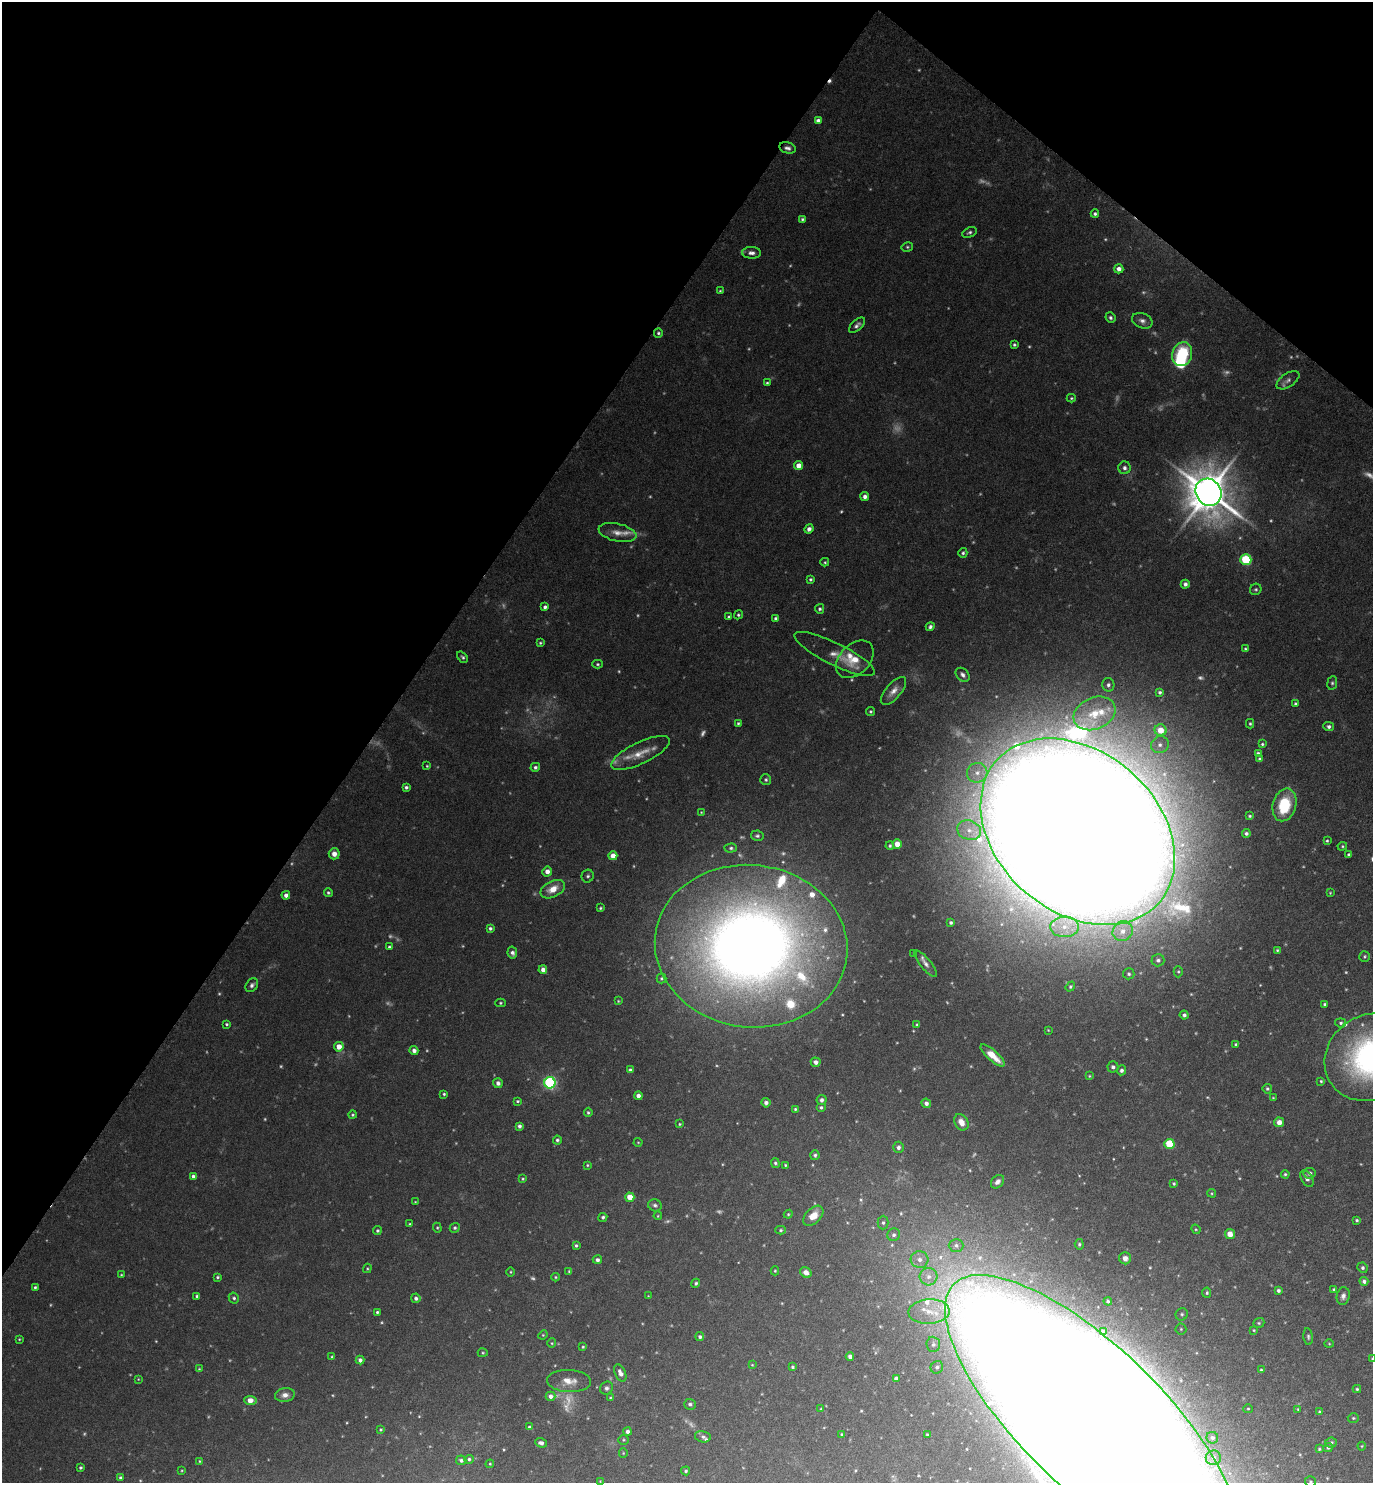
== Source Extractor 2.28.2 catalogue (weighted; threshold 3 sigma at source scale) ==
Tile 2 of 4 x 4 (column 2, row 1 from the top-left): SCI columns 1667-3037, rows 4446-5926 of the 5933 x 5928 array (HDU 1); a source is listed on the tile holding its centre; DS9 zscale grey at full resolution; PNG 1375 x 1485 px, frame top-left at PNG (2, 2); each listed source drawn as its Kron ellipse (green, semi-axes under 4 px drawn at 4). Shown black and unused: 33% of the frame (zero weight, under 4 of 8 exposures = <1% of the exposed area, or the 3 px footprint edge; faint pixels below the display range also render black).
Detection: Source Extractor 2.28.2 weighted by HDU 2 'WHT'; one run over the whole footprint, this tile lists its part. Background 0.043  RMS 0.0022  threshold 0.00918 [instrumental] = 3 sigma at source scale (4.09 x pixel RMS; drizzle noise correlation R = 1.36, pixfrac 0.8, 0.05/0.05 arcsec/px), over >= 5 px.
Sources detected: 353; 72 too faint to see at this stretch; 2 inside a brighter object's white glare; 1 cosmic-ray / hot-pixel residue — neither listed nor drawn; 9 inside a brighter listed object's ellipse — not listed separately; the other 269 listed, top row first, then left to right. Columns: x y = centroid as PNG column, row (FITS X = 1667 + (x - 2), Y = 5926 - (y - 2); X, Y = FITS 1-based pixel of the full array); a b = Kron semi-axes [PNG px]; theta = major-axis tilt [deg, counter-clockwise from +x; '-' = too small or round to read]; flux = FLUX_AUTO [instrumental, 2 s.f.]
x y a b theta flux
818 120 4 4 - 0.88
787 148 8 5 -14 0.8
1095 214 4 4 - 0.46
802 219 4 4 - 0.36
969 232 7 4 27 0.5
907 247 6 4 12 0.32
751 253 9 6 -3 0.94
1119 269 5 4 - 1.3
720 291 3 3 - 0.24
1110 318 5 4 - 0.48
1142 321 10 7 -22 1
857 325 10 5 42 0.77
658 333 5 4 - 0.4
1014 345 4 3 - 0.36
1182 354 12 10 71 13
1288 380 13 6 34 0.92
767 383 4 3 - 0.29
1071 398 4 4 - 0.28
798 466 4 4 - 2.1
1124 468 6 6 - 0.71
1208 492 14 12 -57 840
865 496 4 4 - 0.87
809 529 5 4 - 0.89
617 533 19 8 -12 2
963 553 5 4 - 0.41
1246 560 5 5 - 15
825 562 4 4 - 0.25
810 579 4 3 - 0.36
1185 584 4 4 - 0.72
1256 589 6 5 - 0.4
545 607 4 4 - 0.63
820 609 5 4 - 0.42
738 615 4 4 - 0.33
729 617 4 3 - 0.45
776 618 4 3 - 0.44
930 627 4 4 - 0.54
540 643 4 3 - 0.29
1245 649 4 4 - 0.32
834 654 44 11 -26 3.3
463 657 6 4 -49 0.43
855 659 22 15 44 4.1
597 664 5 4 - 0.33
963 675 8 5 -44 0.78
1332 683 7 5 81 0.42
1108 685 6 6 - 0.61
893 691 17 7 49 1.8
1160 692 3 3 - 0.42
1295 704 4 4 - 0.41
870 711 4 4 - 0.31
1094 713 22 15 24 6.3
738 723 3 3 - 0.28
1250 724 4 4 - 0.33
1329 727 5 4 - 0.62
1161 730 6 5 - 3.5
1262 744 4 3 - 0.32
1160 745 9 8 - 1.3
640 753 32 11 26 3.6
1258 753 4 3 - 0.56
1259 759 3 3 - 0.37
427 766 4 4 - 0.25
535 767 5 4 - 0.51
977 773 10 9 - 1.9
766 780 5 5 - 0.42
406 787 4 3 - 0.48
1284 805 17 11 75 10
701 812 3 2 - 0.17
1250 816 4 3 - 0.31
969 830 12 9 -18 2.5
1078 832 108 80 -41 3300
1246 833 4 4 - 0.51
757 836 6 5 - 0.48
1327 841 4 3 - 0.28
897 844 4 4 - 3.4
890 846 4 4 - 0.35
1342 846 5 4 - 0.28
731 848 6 4 1 0.47
334 854 5 5 - 1.4
1349 855 3 3 - 0.39
613 856 4 4 - 2.3
547 871 5 5 - 1.3
588 876 6 6 - 0.49
553 889 13 8 27 3
328 893 4 4 - 0.38
1330 893 4 3 - 0.19
286 895 4 4 - 1
600 908 4 3 - 0.28
951 923 3 3 - 0.39
1065 927 14 10 2 3.3
490 928 4 3 - 0.49
1123 931 10 9 - 2.1
751 946 96 81 -7 310
389 947 4 3 - 0.38
1277 950 3 3 - 0.25
512 953 6 4 -78 0.79
913 953 4 2 - 0.14
1365 956 5 5 - 0.33
1158 960 6 6 - 0.71
926 964 17 5 -50 1.1
543 970 4 4 - 1.3
1178 972 5 4 - 0.33
1129 974 6 5 - 0.46
661 978 5 5 - 0.33
252 985 7 5 56 0.67
1070 987 5 4 - 0.34
618 1001 4 3 - 0.2
500 1003 5 4 - 0.3
1325 1004 3 3 - 0.35
1184 1015 4 4 - 0.6
1341 1023 5 4 - 0.4
227 1024 3 3 - 0.32
917 1024 4 3 - 0.25
1048 1030 3 2 - 0.16
1236 1044 4 3 - 0.3
339 1047 5 5 - 2.5
414 1050 4 4 - 0.89
993 1056 15 5 -41 3.7
1371 1057 48 42 30 62
816 1062 5 4 - 0.87
1113 1067 5 5 - 0.64
630 1070 4 4 - 0.59
1121 1070 5 4 - 0.6
1089 1076 4 3 - 0.22
1321 1081 4 4 - 0.26
498 1083 5 5 - 0.87
550 1083 5 5 - 39
1267 1089 5 4 - 0.4
444 1094 3 3 - 0.32
638 1096 4 4 - 1
1273 1098 3 3 - 0.2
822 1100 5 5 - 0.7
517 1101 4 3 - 0.29
766 1103 4 4 - 0.78
926 1103 5 4 - 0.87
821 1107 5 4 - 0.48
795 1109 3 3 - 0.26
588 1112 5 4 - 0.36
352 1115 4 4 - 0.33
961 1122 9 6 -58 2
1279 1122 5 5 - 1.5
680 1124 3 3 - 0.24
519 1126 4 4 - 0.63
557 1140 4 4 - 0.42
638 1142 4 4 - 0.21
1169 1144 5 5 - 9.4
898 1147 5 5 - 0.67
815 1155 5 4 - 0.44
775 1163 5 4 - 0.41
587 1165 4 3 - 0.25
785 1165 4 3 - 0.25
1310 1173 6 5 - 0.72
1285 1174 4 4 - 0.34
193 1176 4 4 - 0.56
1307 1178 9 5 -60 0.97
523 1179 4 3 - 0.25
997 1182 8 5 46 0.89
1174 1184 4 4 - 0.34
1212 1193 4 3 - 0.24
630 1197 4 4 - 3.3
415 1202 3 3 - 0.17
655 1205 7 6 - 0.58
788 1214 4 4 - 0.26
658 1216 4 3 - 0.22
813 1216 12 7 45 3.1
603 1217 4 4 - 0.48
1357 1220 3 3 - 0.35
883 1223 7 5 89 0.51
410 1224 4 3 - 0.26
437 1228 5 4 - 0.28
455 1228 5 4 - 0.41
1196 1229 5 4 - 0.25
781 1230 5 4 - 0.36
377 1231 4 4 - 0.36
1230 1234 5 5 - 1.9
894 1235 6 6 - 0.61
1079 1244 5 4 - 0.36
576 1245 3 3 - 0.38
956 1245 7 6 - 0.75
1125 1258 6 6 - 1.3
920 1259 9 8 - 1.4
597 1260 5 4 - 0.74
367 1268 5 4 - 0.22
1362 1268 5 5 - 0.49
569 1271 3 3 - 0.25
775 1271 4 4 - 0.25
511 1272 4 3 - 0.2
806 1272 6 5 - 1.5
121 1275 3 3 - 0.24
217 1277 3 3 - 0.32
555 1277 4 4 - 0.24
928 1277 9 9 - 1.6
1364 1281 4 4 - 0.71
696 1283 5 4 - 0.36
35 1287 4 3 - 0.36
1334 1289 4 4 - 0.28
1278 1290 4 4 - 0.5
1207 1293 5 4 - 0.33
197 1296 4 3 - 0.41
648 1296 2 2 - 0.12
1343 1296 9 6 79 0.91
234 1298 5 5 - 0.44
416 1298 5 4 - 0.6
1108 1301 4 4 - 0.33
377 1312 4 3 - 0.37
929 1312 20 12 2 4.3
1182 1314 6 6 - 0.48
1259 1323 6 4 20 0.29
1181 1329 5 5 - 0.38
1254 1330 3 2 - 0.19
1103 1332 4 4 - 0.6
543 1335 5 4 - 0.23
700 1337 4 4 - 0.49
1308 1337 8 4 -84 0.45
19 1339 4 3 - 0.22
552 1343 4 4 - 0.24
933 1344 7 7 - 0.68
1329 1344 4 4 - 0.22
583 1347 3 3 - 0.26
483 1353 5 4 - 0.25
332 1357 4 3 - 0.23
850 1357 4 4 - 0.9
1372 1359 4 3 - 0.2
360 1360 4 4 - 0.81
752 1365 3 3 - 0.17
792 1367 4 4 - 0.33
937 1367 6 6 - 0.54
199 1369 4 4 - 0.24
1261 1370 4 4 - 0.27
620 1373 9 5 -66 1.2
138 1379 3 3 - 0.17
896 1379 4 4 - 0.92
569 1381 22 11 -3 2.7
607 1388 7 6 - 0.58
1357 1389 4 3 - 0.33
285 1395 10 7 8 1.4
551 1396 5 4 - 1
610 1398 4 3 - 0.21
250 1400 6 4 -7 2.1
690 1404 6 5 - 0.58
821 1409 4 3 - 0.22
1248 1409 5 4 - 0.27
1298 1409 4 4 - 0.22
1319 1412 4 3 - 0.26
1092 1418 192 70 -44 3900
1353 1418 5 4 - 0.29
529 1427 4 3 - 0.33
380 1430 4 4 - 0.31
627 1431 4 4 - 0.83
842 1434 3 3 - 0.27
927 1435 4 4 - 0.26
703 1437 8 5 -11 0.62
1212 1438 6 5 - 0.56
623 1440 5 5 - 0.3
541 1443 6 4 -21 0.84
1331 1443 6 5 - 0.52
1362 1446 4 4 - 0.2
1328 1447 5 4 - 0.47
1319 1449 3 3 - 0.26
623 1453 5 4 - 0.23
1213 1458 7 7 - 0.82
469 1459 5 4 - 0.47
461 1460 5 5 - 0.6
199 1461 4 3 - 0.2
490 1464 4 4 - 0.22
80 1468 3 3 - 0.33
182 1470 4 3 - 0.19
686 1471 4 4 - 0.39
120 1477 4 3 - 0.37
600 1481 3 3 - 0.15
1310 1482 5 5 - 0.34
Overlapping masked pixels (flux is a lower limit): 1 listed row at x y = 787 148
Isophote crosses this tile's border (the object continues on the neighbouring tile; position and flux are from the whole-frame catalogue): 4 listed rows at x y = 1371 1057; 1372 1359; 1092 1418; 1310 1482